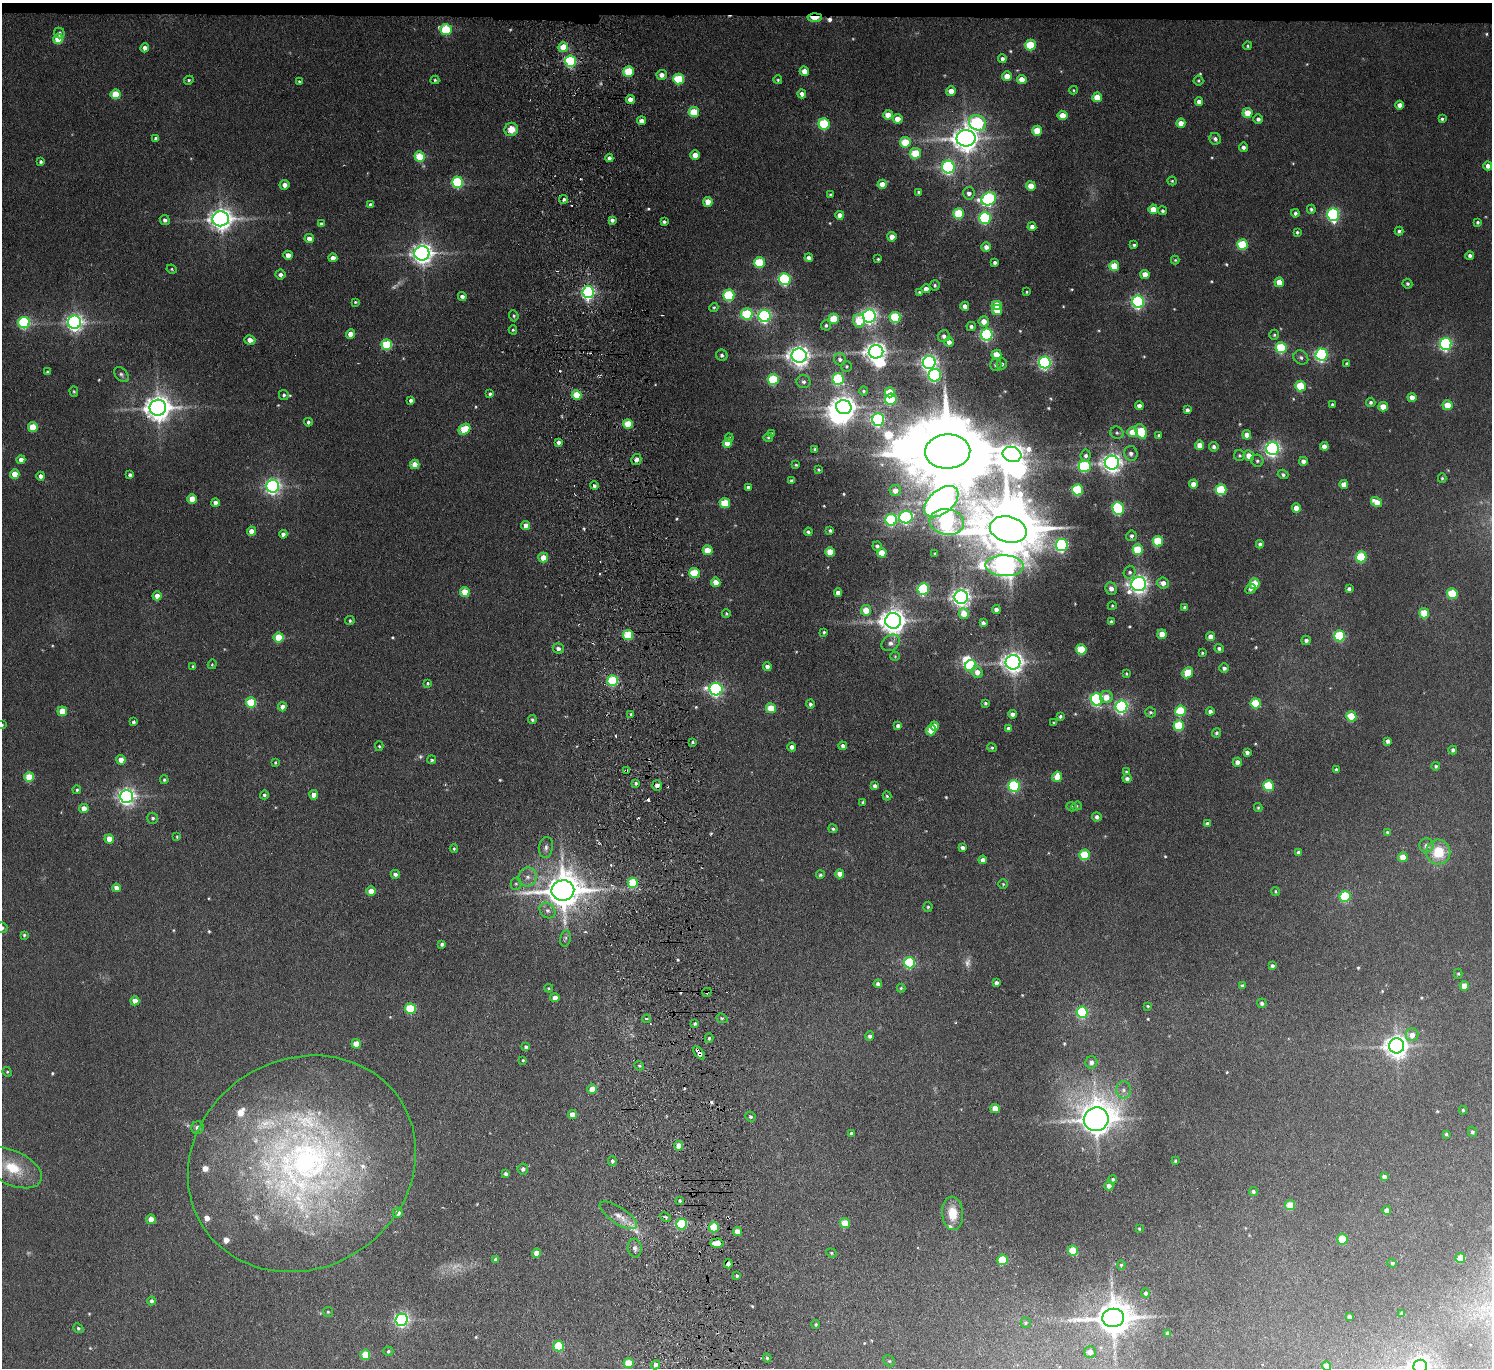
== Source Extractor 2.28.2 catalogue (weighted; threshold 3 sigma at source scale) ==
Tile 2 of 3 x 3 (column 2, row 1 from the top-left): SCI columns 1543-3032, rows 2858-4223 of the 4545 x 4424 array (HDU 1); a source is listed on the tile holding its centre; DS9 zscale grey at full resolution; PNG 1494 x 1370 px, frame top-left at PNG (2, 3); each listed source drawn as its Kron ellipse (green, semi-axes under 4 px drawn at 4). Shown black and unused: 1% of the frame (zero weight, under 3 of 6 exposures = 2% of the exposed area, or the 3 px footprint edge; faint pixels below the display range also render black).
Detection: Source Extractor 2.28.2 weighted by HDU 2 'WHT'; one run over the whole footprint, this tile lists its part. Background -0.0823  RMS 0.0079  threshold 0.0324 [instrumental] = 3 sigma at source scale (4.09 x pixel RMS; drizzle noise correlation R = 1.36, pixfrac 0.8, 0.05/0.05 arcsec/px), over >= 5 px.
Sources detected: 600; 8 too faint to see at this stretch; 8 inside a brighter object's white glare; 9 cosmic-ray / hot-pixel residue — neither listed nor drawn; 10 inside a brighter listed object's ellipse — not listed separately; of the other 565, all 500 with FLUX_AUTO >= 0.863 (the completeness limit of this list) listed and drawn (65 fainter detections not listed), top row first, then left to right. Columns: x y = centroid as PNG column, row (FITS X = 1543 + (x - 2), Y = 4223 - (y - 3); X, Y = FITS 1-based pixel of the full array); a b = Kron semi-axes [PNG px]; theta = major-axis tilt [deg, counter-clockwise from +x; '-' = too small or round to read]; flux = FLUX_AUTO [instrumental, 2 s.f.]
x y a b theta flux
815 18 7 4 3 20
446 29 6 5 - 49
59 33 5 5 - 2
58 39 5 5 - 21
1030 45 5 5 - 35
1248 46 4 3 - 0.98
563 47 5 5 - 19
145 48 4 4 - 4.8
1002 59 4 4 - 3
571 61 5 5 - 97
629 71 5 5 - 32
804 71 5 4 - 8.7
662 75 5 5 - 4.6
1007 76 5 5 - 9
679 79 5 5 - 37
1022 79 5 4 - 10
189 80 5 4 - 1.3
435 80 4 4 - 1.1
778 80 4 4 - 1.1
299 81 4 3 - 1.1
1198 81 5 5 - 0.93
1073 90 4 4 - 0.91
951 91 5 5 - 7.2
116 94 5 5 - 26
802 94 4 4 - 3.7
1097 97 5 5 - 17
630 99 4 4 - 6.6
1199 101 4 4 - 3.9
1400 105 4 4 - 4.8
694 112 5 5 - 27
1248 113 5 5 - 18
888 115 5 4 - 9.5
1062 115 5 5 - 13
898 119 5 4 - 10
1258 119 4 4 - 2.7
1442 119 4 4 - 1.4
641 121 4 4 - 5.8
977 123 9 7 -32 130
1181 123 4 4 - 7.7
824 124 5 5 - 59
511 129 7 6 - 11
1037 131 5 5 - 22
156 138 4 4 - 2.3
966 138 9 8 - 950
1215 139 6 5 - 2.7
905 142 5 5 - 24
1243 147 4 4 - 2.9
915 153 5 5 - 31
695 155 4 4 - 9.1
419 157 5 5 - 28
609 158 4 4 - 3
40 162 4 4 - 2.1
1488 166 4 4 - 4.1
948 167 6 6 - 190
1172 181 4 4 - 0.99
458 182 5 5 - 74
882 184 4 4 - 8.5
285 185 5 5 - 4.4
1031 186 5 5 - 11
919 192 4 4 - 1.3
969 193 6 6 - 3.6
830 195 3 3 - 1.1
564 199 4 3 - 1.8
989 199 7 6 - 170
708 202 5 4 - 13
370 205 4 3 - 2
1153 209 5 4 - 12
1311 209 4 4 - 1.6
1162 211 4 4 - 1.7
959 213 5 5 - 39
1295 213 4 4 - 2.1
1333 214 6 5 - 140
840 215 4 4 - 6.4
985 218 6 5 - 97
221 219 8 7 - 680
165 220 5 5 - 2.6
612 220 4 4 - 2.7
664 222 4 3 - 1.6
1478 222 4 4 - 1.4
321 224 4 4 - 2.2
1032 227 4 4 - 4.3
1399 231 4 3 - 1.6
1297 232 3 3 - 1.3
892 237 4 4 - 7.3
309 239 4 4 - 6.2
1134 245 4 3 - 1.5
1242 245 5 5 - 48
986 247 4 4 - 4.4
422 253 7 7 - 560
288 255 4 4 - 6.7
1470 256 4 4 - 2.1
333 258 4 4 - 5.8
809 258 4 4 - 4.1
878 259 4 3 - 0.96
1175 260 4 4 - 0.91
759 262 5 5 - 41
995 262 4 4 - 2.1
1114 266 5 5 - 23
172 269 5 4 - 0.96
1145 274 4 4 - 9.6
280 275 5 5 - 3.4
785 279 6 5 - 110
1279 282 5 4 - 12
1407 284 5 4 - 1.7
935 285 5 5 - 1.4
926 289 4 4 - 5.6
588 292 6 6 - 190
919 292 4 4 - 1.1
1026 292 3 3 - 0.96
729 295 5 5 - 58
462 297 4 4 - 2.9
355 302 4 3 - 1
1138 302 6 6 - 180
997 305 5 4 - 20
965 306 4 4 - 5.1
714 307 5 4 - 1.2
997 310 5 5 - 14
747 314 6 5 - 52
514 316 5 4 - 1.3
764 316 6 6 - 190
869 316 6 6 - 290
895 317 5 5 - 56
834 319 5 5 - 27
859 321 6 5 - 19
984 321 5 5 - 8.5
74 322 6 6 - 360
24 323 6 5 - 120
826 325 5 5 - 2
971 326 4 4 - 2.3
513 330 4 4 - 1.1
350 334 5 4 - 8.8
987 335 6 6 - 120
1274 335 5 4 - 1.4
944 336 6 5 - 3.3
250 340 5 4 - 5.8
949 342 5 4 - 4.4
1446 344 6 6 - 150
387 345 5 5 - 47
1281 348 5 5 - 61
876 352 7 6 - 560
1321 354 6 6 - 150
722 355 6 5 - 2
996 355 5 5 - 14
799 356 7 7 - 580
1301 358 8 6 -35 2.4
840 359 6 6 - 2.8
929 362 6 6 - 320
1045 362 6 6 - 180
1347 363 4 4 - 1.2
1002 364 5 5 - 2
996 365 6 5 - 2.1
847 366 5 5 - 1.2
47 372 4 3 - 1.5
121 375 9 6 -48 2
935 375 6 6 - 110
773 379 5 5 - 56
838 379 6 5 - 75
803 382 7 6 - 2.5
1300 386 5 5 - 36
864 391 5 4 - 1.2
74 392 5 4 - 0.99
890 392 5 5 - 26
490 394 4 4 - 1.9
284 395 5 5 - 1.7
577 395 5 5 - 20
1412 397 4 4 - 6.3
891 399 6 5 - 51
411 400 4 4 - 2.6
1371 402 5 4 - 1.6
1333 404 3 3 - 1.5
1448 405 5 5 - 16
1139 406 4 4 - 5.5
844 407 8 7 - 720
1383 407 5 4 - 13
158 408 8 8 - 980
1187 410 4 4 - 2.8
878 419 6 6 - 150
308 422 4 3 - 2
628 424 5 4 - 21
33 427 5 5 - 22
464 429 6 5 - 29
1133 432 5 5 - 15
1141 432 8 5 -67 36
772 433 3 3 - 0.87
1117 433 7 6 - 1.7
1159 435 4 4 - 1.6
1247 435 4 4 - 6
768 437 5 4 - 1.2
729 438 4 3 - 0.92
558 442 4 4 - 3.5
727 443 5 4 - 14
1200 445 4 4 - 11
1324 446 4 4 - 6.1
1214 447 5 4 - 2.5
1273 448 6 6 - 280
815 449 4 3 - 1.6
948 451 22 17 2 13000
1131 453 7 6 - 3.1
1012 454 9 7 -15 600
1239 455 5 5 - 1.4
1086 456 6 5 - 2.6
1249 456 5 5 - 8
21 460 4 4 - 6.7
636 460 5 5 - 3.6
1257 461 6 6 - 1.7
1303 461 4 4 - 3.6
1112 463 7 7 - 480
415 464 5 4 - 13
796 465 3 3 - 0.9
1085 466 6 6 - 81
819 470 3 3 - 1.1
15 474 4 4 - 12
1283 474 5 4 - 2
130 475 4 4 - 2.1
41 476 4 4 - 3.8
1442 478 5 4 - 0.97
791 481 4 3 - 1.6
1193 484 4 4 - 6.4
1344 484 4 4 - 7.3
273 486 6 6 - 280
594 486 4 4 - 2.1
748 487 4 4 - 2.9
895 490 5 5 - 7.2
1077 490 5 5 - 62
1221 490 5 5 - 49
192 499 4 4 - 14
941 502 20 12 40 850
1377 502 6 4 -33 12
215 503 4 4 - 4.1
725 503 5 5 - 32
1296 508 4 4 - 9.4
1118 509 6 5 - 90
906 517 7 6 - 130
891 520 6 6 - 99
947 522 17 13 -9 250
526 525 4 4 - 5.5
830 530 4 3 - 1.5
1008 530 19 13 -14 6900
251 531 4 4 - 7.3
808 532 4 4 - 2.1
283 534 4 4 - 3.1
1131 536 5 5 - 2.2
1158 541 5 5 - 38
1260 544 4 4 - 2.2
1062 545 6 6 - 150
877 546 5 4 - 2
708 550 5 4 - 16
1138 550 5 5 - 31
830 552 5 5 - 21
882 553 4 4 - 17
935 554 3 3 - 0.98
543 557 5 5 - 11
1361 557 5 5 - 58
1004 566 19 10 -2 520
1130 572 6 6 - 2.2
694 573 5 5 - 38
716 582 4 4 - 9
1163 583 6 5 - 5.1
1139 584 7 7 - 430
1255 584 5 5 - 20
923 589 6 5 - 87
1111 589 6 5 - 4.2
1251 589 5 5 - 2.4
1349 589 4 4 - 2.1
465 592 5 5 - 20
838 592 4 4 - 4.1
1452 594 5 5 - 40
157 596 4 4 - 7.2
961 597 7 6 - 400
1112 606 4 4 - 0.86
1185 608 4 4 - 3
996 609 4 4 - 4.1
866 610 5 5 - 13
1424 613 5 5 - 26
726 614 4 3 - 0.92
964 614 5 5 - 13
350 621 5 4 - 1.4
893 621 8 7 - 870
1111 622 4 4 - 2.4
983 623 4 4 - 3.2
824 632 3 3 - 1.4
1162 634 5 4 - 15
628 635 5 5 - 37
1340 636 5 5 - 68
1210 637 4 4 - 7.4
279 638 5 5 - 28
1306 640 5 4 - 2.7
891 643 10 7 35 4.5
558 648 5 5 - 2.9
1081 649 5 5 - 33
1219 649 4 4 - 2.2
1202 653 3 3 - 0.97
895 656 5 4 - 0.92
1013 662 7 7 - 570
212 664 5 4 - 0.94
193 666 4 3 - 1.3
971 666 6 5 - 50
767 667 4 4 - 3.8
1224 668 5 5 - 2.3
977 672 6 5 - 6.7
1188 673 6 5 - 23
1126 674 3 3 - 0.97
613 681 5 5 - 67
428 683 4 4 - 1.1
716 689 6 6 - 190
1106 697 6 6 - 9.5
1096 699 6 6 - 140
251 702 5 5 - 34
985 703 4 3 - 1.5
1256 703 5 5 - 41
810 704 4 4 - 2.1
282 707 4 4 - 6.8
1121 707 6 6 - 190
771 708 5 5 - 22
62 711 5 5 - 19
1180 711 5 5 - 49
1210 711 4 4 - 3
1150 712 5 5 - 1.6
631 714 3 3 - 1.4
1012 714 4 4 - 4.2
1060 716 4 3 - 1.7
1351 716 5 5 - 29
532 720 4 4 - 1.4
133 722 4 3 - 2
1054 723 3 3 - 0.92
2 725 3 3 - 0.89
898 726 4 4 - 2.8
935 726 4 4 - 7.4
1179 726 5 5 - 42
1009 729 4 4 - 3
931 730 5 5 - 17
1216 733 5 4 - 1.5
1388 741 4 4 - 2.7
692 742 4 3 - 1.2
379 746 5 4 - 0.9
843 746 4 4 - 2.6
792 747 4 4 - 3.5
992 748 5 4 - 1
1453 750 4 4 - 2
1247 752 4 4 - 3.1
121 760 4 4 - 8.6
432 760 4 4 - 1.4
275 762 4 3 - 0.98
1237 762 5 4 - 4
1436 766 4 4 - 1.3
627 770 4 3 - 1.6
1336 770 3 3 - 1.4
1126 772 4 4 - 1
29 777 5 5 - 25
1057 777 5 4 - 11
1127 778 4 4 - 2.5
164 780 4 4 - 1.5
636 783 4 3 - 1.5
657 785 5 5 - 4.3
875 786 4 4 - 2.9
1014 786 6 5 - 97
1269 786 5 5 - 50
77 790 4 4 - 1.2
264 795 4 4 - 1.6
314 795 4 4 - 6.8
126 796 6 6 - 340
887 796 4 4 - 1
863 802 4 3 - 1.4
1076 806 5 4 - 1.1
1071 807 5 4 - 1
1258 807 4 3 - 1
84 808 4 4 - 11
1097 817 5 4 - 2.6
153 818 5 5 - 1.5
1207 824 4 4 - 2
833 829 4 4 - 1.4
1387 832 4 4 - 1.4
177 837 4 3 - 0.89
109 839 4 4 - 10
1426 845 7 7 - 4.6
546 848 10 7 81 3
962 848 4 4 - 3.2
454 849 4 3 - 0.96
1298 852 4 4 - 2.5
1438 852 12 12 - 24
1085 855 5 5 - 37
1403 857 5 4 - 12
983 860 4 4 - 4.1
395 874 4 4 - 3
840 874 4 4 - 6.5
820 875 4 4 - 1.3
528 877 10 9 - 5.1
633 883 5 5 - 37
516 884 6 5 - 1.4
1003 884 4 4 - 0.92
116 888 4 4 - 5.8
563 890 11 10 - 2300
371 891 4 4 - 9.9
1275 891 4 4 - 1
1345 896 5 5 - 56
928 907 5 4 - 1.2
547 911 9 7 -43 3.1
2 928 5 5 - 1.9
24 935 4 4 - 1.2
565 938 8 5 78 1.6
442 944 4 4 - 2.2
910 963 5 5 - 77
1272 966 4 3 - 2
1458 974 5 4 - 0.96
996 983 4 4 - 3
878 984 4 4 - 2.6
1242 986 4 3 - 1.7
1464 986 5 4 - 11
549 988 4 3 - 0.88
901 988 4 4 - 1.1
707 992 5 3 - 1.4
555 998 4 4 - 6.3
135 1001 4 4 - 8
1262 1003 5 4 - 2
1148 1006 4 3 - 0.92
410 1009 5 5 - 45
1082 1012 5 5 - 75
722 1018 6 4 -20 1.3
647 1019 4 3 - 1
695 1023 4 3 - 1.2
1412 1035 6 6 - 6.6
870 1036 5 4 - 2.2
709 1038 5 4 - 1.5
356 1044 4 4 - 11
1397 1046 7 7 - 670
526 1047 4 4 - 2.5
699 1053 8 4 -52 4
523 1060 4 4 - 0.91
1091 1062 6 6 - 4
639 1066 5 4 - 1.1
7 1072 5 4 - 0.98
592 1089 5 4 - 11
1124 1090 8 7 - 3.7
995 1108 5 4 - 8.8
1463 1110 4 3 - 1.1
573 1115 4 4 - 7.6
750 1117 5 4 - 1.6
1096 1119 12 12 - 1400
197 1128 6 6 - 3.8
1472 1132 5 4 - 1.7
852 1133 4 4 - 2
1446 1134 4 3 - 1.1
679 1146 4 4 - 9.4
612 1161 5 4 - 2
1175 1161 3 3 - 0.94
302 1164 117 104 32 450
12 1168 31 17 -25 31
523 1169 5 5 - 2.6
506 1174 4 3 - 2.2
1384 1177 4 4 - 3.5
1113 1179 4 4 - 1.2
1109 1186 4 4 - 3.7
1253 1191 4 4 - 1.6
680 1200 4 3 - 1.2
1290 1205 5 5 - 18
1387 1210 4 4 - 3.7
398 1213 5 5 - 5
953 1213 17 10 -86 16
618 1215 21 8 -33 7.9
666 1217 6 4 -28 1.2
151 1219 4 4 - 7.4
845 1223 5 5 - 19
681 1224 5 5 - 68
714 1227 5 5 - 31
1139 1229 3 2 - 0.92
737 1232 4 4 - 8.6
1342 1239 5 5 - 25
717 1243 6 4 4 11
635 1248 9 7 -85 3.2
1073 1250 5 5 - 24
537 1253 4 4 - 8.2
831 1253 5 4 - 1.1
1460 1258 5 5 - 15
496 1259 4 4 - 2.8
1002 1260 5 5 - 30
1392 1263 5 4 - 1.2
728 1264 4 4 - 3.5
1121 1265 4 4 - 1.1
737 1276 3 3 - 1.4
1146 1293 5 4 - 1.7
151 1301 4 4 - 2
328 1312 5 5 - 1
1402 1314 4 4 - 3.1
1349 1317 4 4 - 2.2
1113 1318 11 9 7 2000
402 1320 6 6 - 210
1026 1323 5 5 - 1
816 1324 4 4 - 1.3
78 1328 5 4 - 1.4
1168 1333 4 4 - 2.6
559 1346 5 5 - 44
388 1351 5 4 - 1.4
1090 1352 6 5 - 5.9
365 1355 5 5 - 17
767 1358 4 4 - 1.2
889 1361 6 5 - 1.1
628 1363 5 5 - 20
656 1365 5 4 - 3.6
1327 1366 5 4 - 8.4
1420 1366 7 6 - 370
Overlapping masked pixels (flux is a lower limit): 6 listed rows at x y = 815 18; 657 785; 707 992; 699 1053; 681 1224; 728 1264
Isophote crosses this tile's border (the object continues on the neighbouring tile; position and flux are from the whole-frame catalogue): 4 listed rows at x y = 2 725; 2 928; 1327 1366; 1420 1366